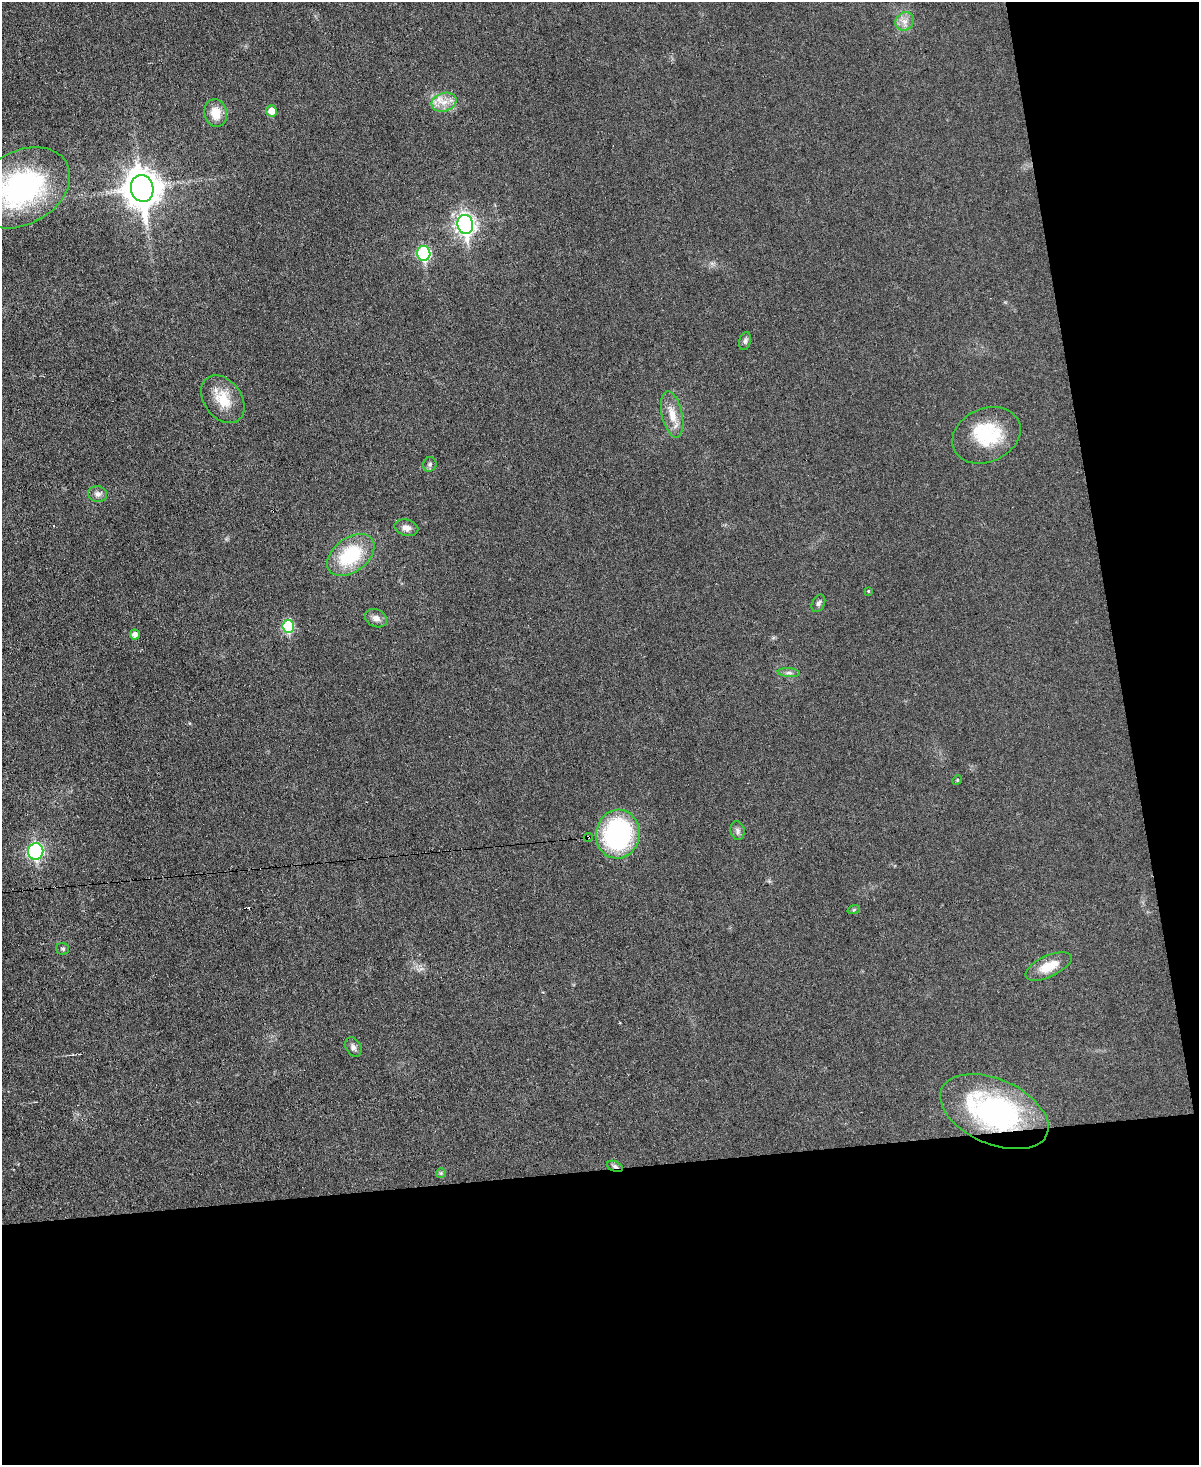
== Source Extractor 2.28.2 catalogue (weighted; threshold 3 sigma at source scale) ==
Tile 12 of 4 x 3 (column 4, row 3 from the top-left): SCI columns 3594-4790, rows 247-1709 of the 4790 x 4768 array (HDU 1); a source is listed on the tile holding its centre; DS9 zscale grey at full resolution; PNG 1201 x 1467 px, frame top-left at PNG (2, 2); each listed source drawn as its Kron ellipse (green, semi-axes under 4 px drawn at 4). Shown black and unused: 27% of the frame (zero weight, under 3 of 6 exposures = <1% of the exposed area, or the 3 px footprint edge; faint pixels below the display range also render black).
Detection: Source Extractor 2.28.2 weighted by HDU 2 'WHT'; one run over the whole footprint, this tile lists its part. Background 0.0345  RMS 0.0041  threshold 0.0169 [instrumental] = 3 sigma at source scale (4.09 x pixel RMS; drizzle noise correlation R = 1.36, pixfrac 0.8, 0.05/0.05 arcsec/px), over >= 5 px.
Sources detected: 36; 1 inside a brighter object's white glare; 1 cosmic-ray / hot-pixel residue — neither listed nor drawn; the other 34 listed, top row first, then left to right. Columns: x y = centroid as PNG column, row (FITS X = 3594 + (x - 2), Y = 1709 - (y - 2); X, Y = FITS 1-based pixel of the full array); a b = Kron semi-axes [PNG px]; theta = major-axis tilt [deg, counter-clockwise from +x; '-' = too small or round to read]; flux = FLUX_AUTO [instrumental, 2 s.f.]
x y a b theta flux
905 21 10 8 42 2.6
444 102 13 9 17 4.1
271 111 5 5 - 3.6
216 113 14 11 -76 6
21 188 52 36 29 69
142 188 13 11 -80 800
465 224 9 8 - 170
424 253 7 6 - 41
745 341 9 5 75 1
223 399 26 18 -53 9.8
672 414 23 10 -78 5.9
986 435 35 26 24 21
430 464 7 6 - 0.99
98 494 9 7 -8 1.9
406 528 12 8 -14 2.4
351 555 26 17 37 25
868 591 3 3 - 0.66
818 603 9 6 64 1.1
376 618 11 8 -24 2.3
288 626 6 6 - 23
135 635 5 5 - 2
789 673 11 4 -4 1.1
957 780 5 4 - 0.38
737 831 9 7 -79 1.3
618 834 24 22 79 54
588 837 4 3 - 6.8
36 851 8 7 - 53
854 909 6 4 20 0.49
63 949 6 6 - 0.7
1049 966 25 10 25 8
353 1047 10 7 -62 1.4
994 1112 57 32 -24 74
615 1166 8 5 -21 0.95
441 1173 5 5 - 0.52
Overlapping masked pixels (flux is a lower limit): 3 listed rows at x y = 588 837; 994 1112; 615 1166
Isophote crosses this tile's border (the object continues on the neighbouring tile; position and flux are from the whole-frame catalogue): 1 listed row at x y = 21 188